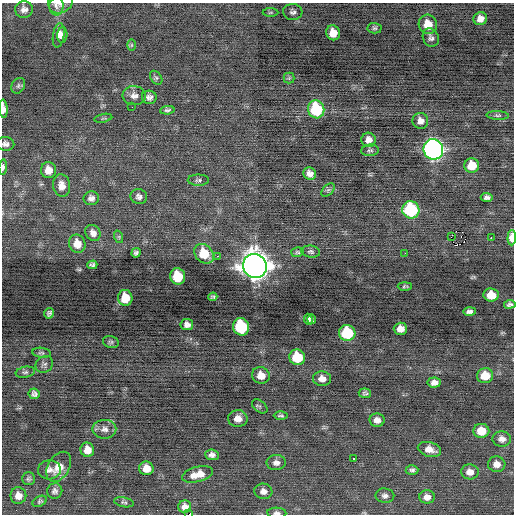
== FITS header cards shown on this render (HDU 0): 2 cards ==
NAXIS1  =                  512 / Axis length
NAXIS2  =                  512 / Axis length

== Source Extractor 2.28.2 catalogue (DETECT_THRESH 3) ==
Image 512 x 512 px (HDU 0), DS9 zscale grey, 1 PNG px = 1 image px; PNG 516 x 516 px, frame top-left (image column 1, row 512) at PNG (2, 3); each listed source drawn as its Kron ellipse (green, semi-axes under 4 px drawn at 4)
Background -0.0744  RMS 0.76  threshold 2.28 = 3 sigma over >= 5 px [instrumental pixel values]
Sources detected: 109; all 109 listed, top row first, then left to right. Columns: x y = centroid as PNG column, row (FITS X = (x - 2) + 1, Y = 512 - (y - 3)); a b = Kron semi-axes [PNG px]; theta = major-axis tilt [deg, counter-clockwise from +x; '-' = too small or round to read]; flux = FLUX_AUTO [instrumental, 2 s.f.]
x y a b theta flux
61 4 12 9 25 250
56 5 11 7 -82 220
24 9 8 8 - 260
270 12 8 3 1 65
293 12 9 8 - 190
480 19 7 6 - 320
428 24 9 9 - 730
375 28 7 5 0 98
333 33 7 7 - 540
59 35 12 5 81 280
62 35 8 5 87 190
431 38 9 7 -64 190
131 45 6 4 90 61
156 78 8 5 -53 100
289 78 5 5 - 76
18 86 8 6 60 130
134 96 11 9 -5 290
149 97 7 6 - 190
132 107 2 2 - 71
3 109 9 4 -86 320
316 109 9 8 - 3100
167 110 7 4 6 110
498 115 11 4 -3 99
103 118 9 3 11 65
420 121 8 8 - 270
368 140 7 7 - 310
5 144 9 6 -3 200
433 149 10 9 - 21000
370 150 9 5 5 110
472 165 7 7 - 990
3 167 7 4 84 140
48 170 8 7 - 490
310 174 6 6 - 280
198 180 10 5 0 130
62 186 11 8 -80 390
328 190 8 5 44 100
139 197 8 7 - 200
487 197 6 4 -2 150
91 198 8 7 - 220
411 210 9 8 - 4400
93 233 8 7 - 280
119 237 6 4 -72 64
451 237 3 2 - 66
491 238 2 2 - 880
512 238 8 4 88 630
77 244 9 8 - 540
297 252 6 5 - 85
311 252 9 6 -8 120
136 253 4 4 - 130
405 253 3 2 - 41
204 254 11 8 -45 1400
217 256 2 2 - 290
92 265 5 4 - 120
255 266 12 11 - 70000
178 276 8 7 - 1500
405 286 7 3 0 66
491 295 7 6 - 820
213 297 4 3 - 79
125 298 8 7 - 1100
510 304 6 4 8 130
469 311 6 4 1 160
49 313 5 4 - 110
308 319 5 3 - 120
311 319 5 3 - 100
187 325 6 5 - 230
241 327 9 8 - 4200
400 329 7 6 - 350
347 333 8 8 - 2600
111 342 8 6 -14 100
41 353 9 5 -7 91
297 357 8 7 - 1800
44 364 9 8 - 160
25 372 10 5 11 130
261 375 9 8 - 500
485 376 8 7 - 890
322 379 9 7 -4 320
434 382 6 5 - 240
365 393 6 5 - 100
34 394 5 5 - 150
260 406 9 5 -40 95
281 416 7 4 0 90
238 419 10 8 -2 400
377 420 7 6 - 260
104 429 12 9 1 300
481 431 8 7 - 880
502 439 9 7 -3 290
429 449 12 7 -15 410
87 450 7 6 - 450
212 455 7 5 -5 200
353 459 3 3 - 360
276 463 9 7 3 230
497 464 9 8 - 370
59 467 16 10 59 680
146 468 7 6 - 540
49 470 11 9 3 270
412 470 6 5 - 120
470 472 9 7 -2 370
198 474 16 7 14 660
28 479 6 6 - 100
55 491 8 7 - 170
263 491 9 7 -9 240
18 496 8 8 - 390
385 496 9 7 -8 190
427 497 8 6 0 300
40 501 7 5 28 87
124 502 10 4 -11 110
185 507 6 6 - 290
277 513 9 5 -3 150
189 514 2 2 - 510
At the frame edge (FLAGS 8, measured only in part): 8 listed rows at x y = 61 4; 56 5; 3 109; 5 144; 3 167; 512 238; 277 513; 189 514